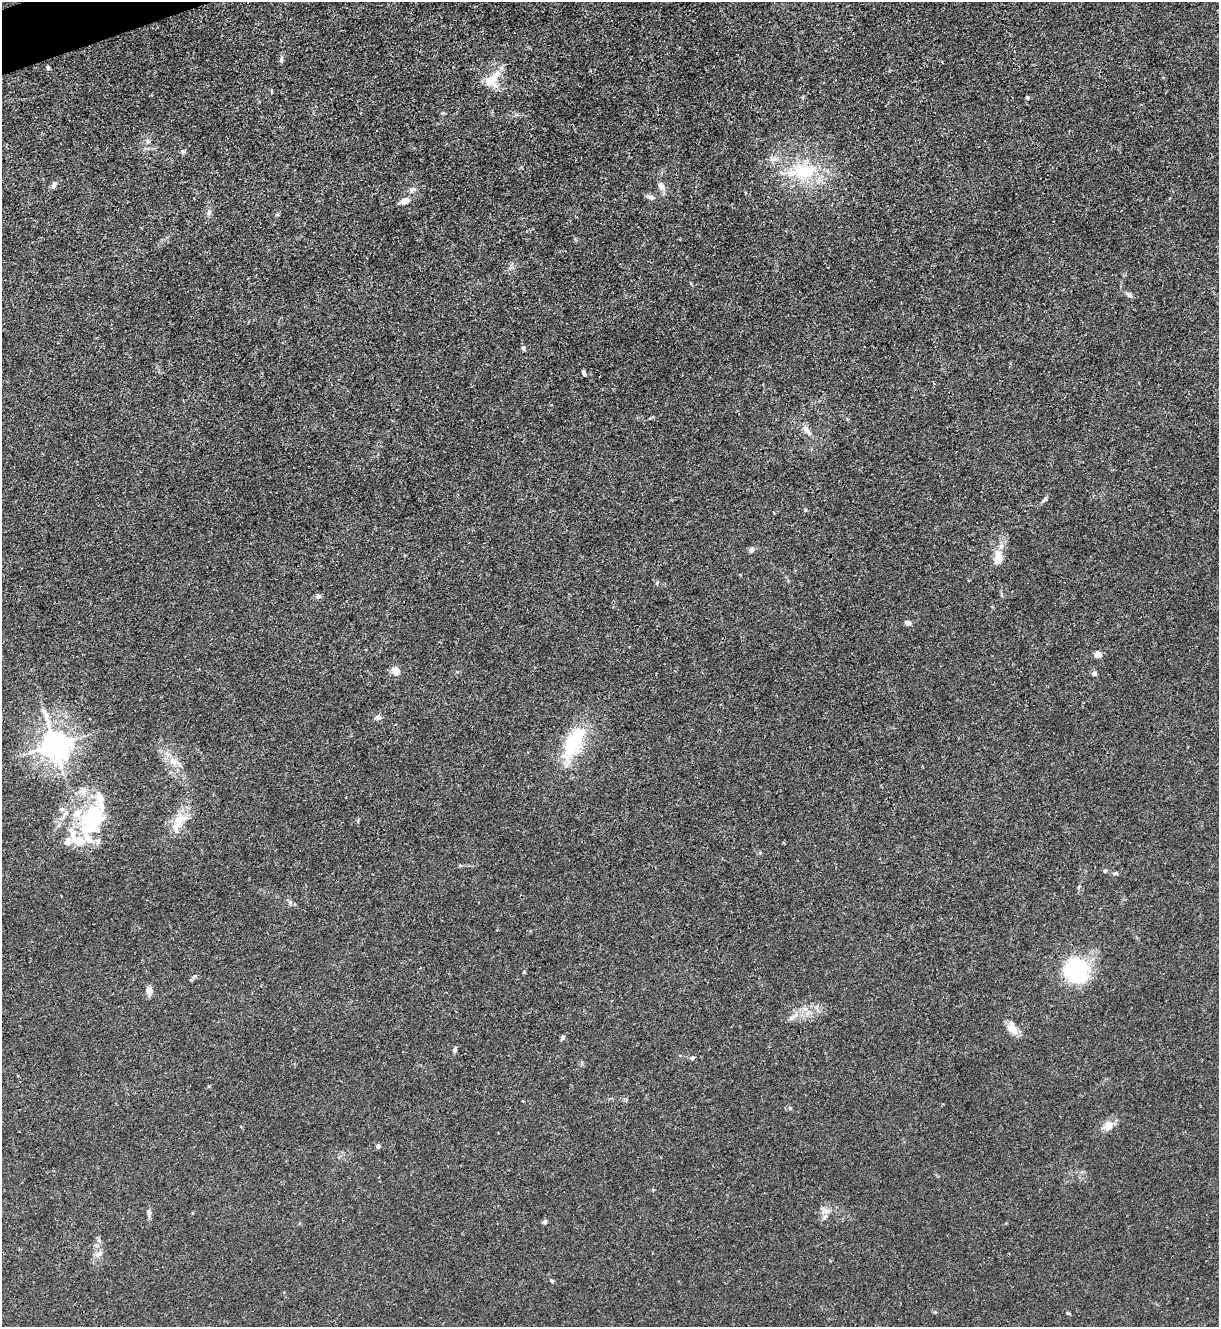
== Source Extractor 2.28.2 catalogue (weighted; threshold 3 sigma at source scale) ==
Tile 11 of 4 x 4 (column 3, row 3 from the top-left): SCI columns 2582-3798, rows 1328-2652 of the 5287 x 5305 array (HDU 1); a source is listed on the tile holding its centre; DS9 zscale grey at full resolution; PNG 1221 x 1329 px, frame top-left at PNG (2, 2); no overlay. Shown black and unused: <1% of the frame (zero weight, under 3 of 4 exposures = <1% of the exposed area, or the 3 px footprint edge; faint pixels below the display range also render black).
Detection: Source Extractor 2.28.2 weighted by HDU 2 'WHT'; one run over the whole footprint, this tile lists its part. Background 0.0304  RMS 0.0027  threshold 0.012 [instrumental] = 3 sigma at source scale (4.5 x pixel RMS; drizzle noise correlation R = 1.50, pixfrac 1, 0.05/0.05 arcsec/px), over >= 5 px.
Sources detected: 66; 4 inside a brighter object's white glare — not listed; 8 inside a brighter listed object's ellipse — not listed separately; the other 54 listed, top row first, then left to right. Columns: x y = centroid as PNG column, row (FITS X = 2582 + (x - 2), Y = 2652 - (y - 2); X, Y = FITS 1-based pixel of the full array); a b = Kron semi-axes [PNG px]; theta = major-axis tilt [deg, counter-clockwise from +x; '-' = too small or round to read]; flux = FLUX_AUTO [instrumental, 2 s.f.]
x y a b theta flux
281 59 10 5 79 0.64
48 68 4 4 - 0.53
493 79 26 14 51 5.6
271 90 4 3 - 0.42
1027 97 3 3 - 0.81
148 141 7 5 -29 0.52
183 151 6 4 1 0.44
802 171 52 21 7 16
54 185 9 6 66 0.81
661 186 9 7 -65 1.5
412 190 9 7 2 0.83
651 197 10 5 -18 0.95
405 201 14 7 19 1.7
209 212 9 6 79 0.83
1128 295 13 4 -38 0.66
523 348 6 4 -75 0.51
584 373 6 3 -67 0.57
807 430 18 7 -51 1.7
1045 499 8 5 45 0.57
805 510 5 3 - 0.27
752 550 8 6 44 0.73
998 557 19 11 -87 3.7
657 583 6 4 48 0.37
318 596 7 5 1 0.65
908 623 7 6 - 0.92
1098 654 6 6 - 2.4
396 671 7 7 - 3.2
1094 674 6 5 - 0.87
378 717 9 5 -6 0.72
576 737 72 18 66 14
55 745 9 8 - 360
173 761 13 9 -35 2.5
61 809 8 6 -1 0.68
66 813 7 5 44 0.8
90 819 39 21 68 18
178 819 16 11 53 3.8
1105 871 5 4 - 0.36
1116 873 7 4 6 0.43
1077 970 19 18 - 30
524 972 4 4 - 0.23
149 991 7 6 - 2.7
792 1018 9 6 40 1
1013 1029 18 10 -50 2.6
563 1038 6 5 - 0.55
455 1050 7 4 74 0.68
692 1058 6 5 - 0.44
1108 1126 16 13 48 2.3
378 1146 5 5 - 0.72
826 1211 10 7 -1 1.2
149 1213 11 5 -84 0.74
545 1222 6 5 - 0.54
99 1254 11 6 32 1.1
552 1281 5 4 - 0.41
1068 1313 5 4 - 0.31